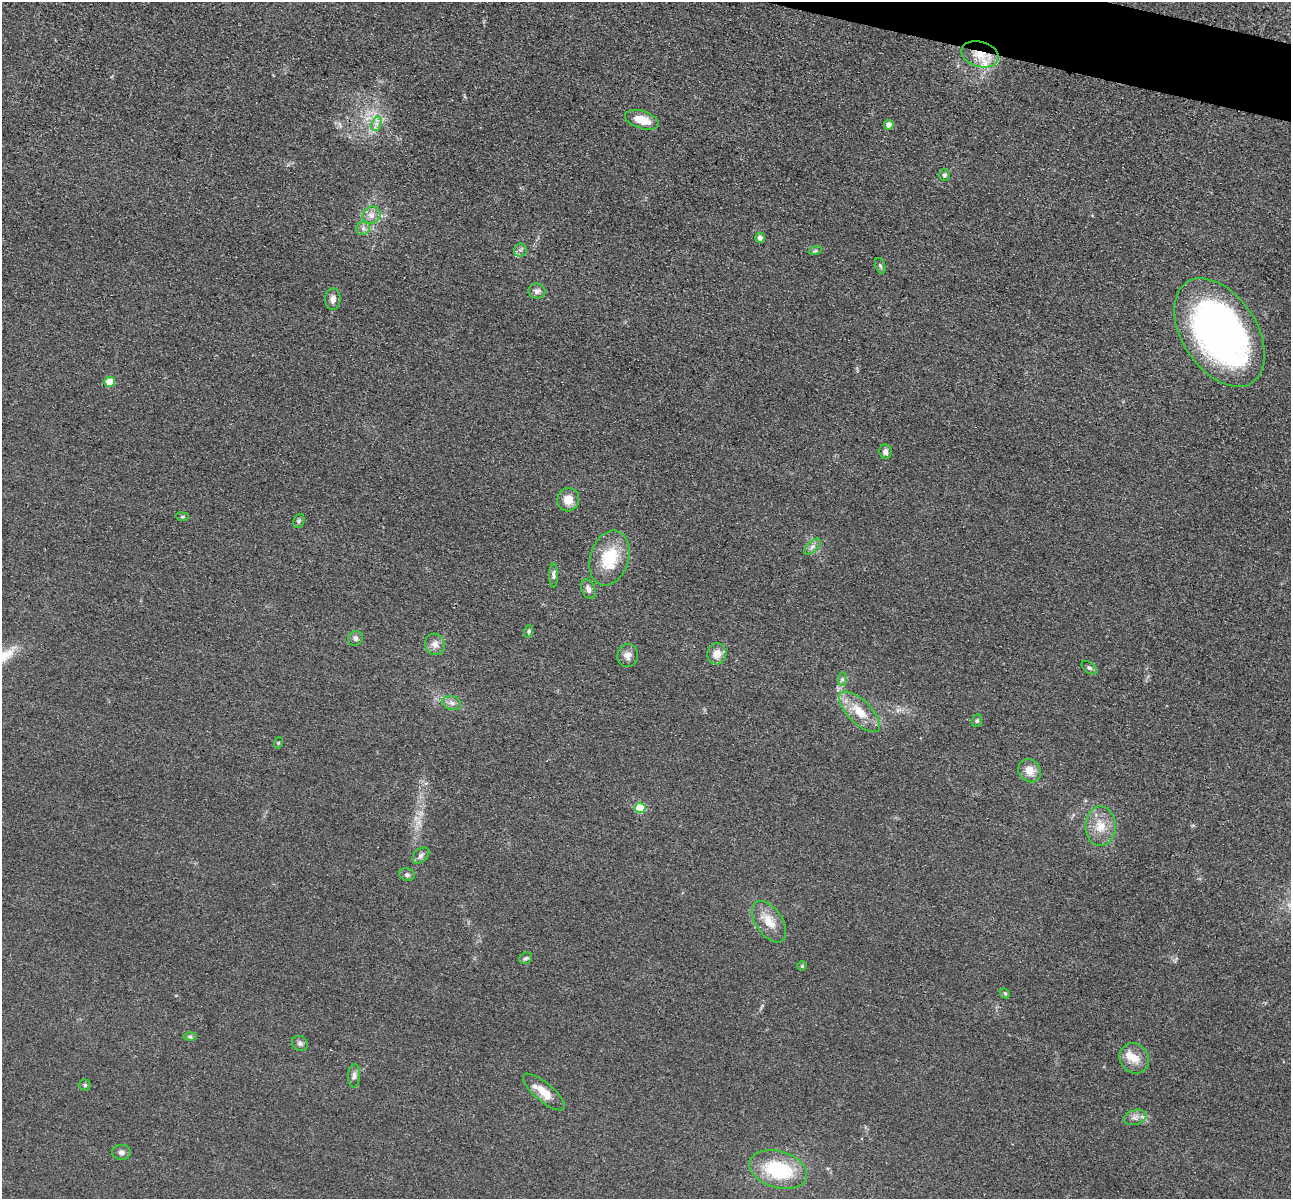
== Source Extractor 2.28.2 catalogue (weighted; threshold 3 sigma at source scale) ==
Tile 10 of 4 x 4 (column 2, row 3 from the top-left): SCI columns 1310-2598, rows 1474-2670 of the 5198 x 5216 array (HDU 1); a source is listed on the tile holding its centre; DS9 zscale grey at full resolution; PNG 1293 x 1201 px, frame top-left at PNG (2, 2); each listed source drawn as its Kron ellipse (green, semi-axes under 4 px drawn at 4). Shown black and unused: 2% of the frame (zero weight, under 3 of 4 exposures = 3% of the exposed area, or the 3 px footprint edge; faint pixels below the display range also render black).
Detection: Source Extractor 2.28.2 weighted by HDU 2 'WHT'; one run over the whole footprint, this tile lists its part. Background 0.0485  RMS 0.0082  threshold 0.0368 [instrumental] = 3 sigma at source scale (4.5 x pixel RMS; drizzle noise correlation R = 1.50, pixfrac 1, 0.05/0.05 arcsec/px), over >= 5 px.
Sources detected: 54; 2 inside a brighter listed object's ellipse — not listed separately; the other 52 listed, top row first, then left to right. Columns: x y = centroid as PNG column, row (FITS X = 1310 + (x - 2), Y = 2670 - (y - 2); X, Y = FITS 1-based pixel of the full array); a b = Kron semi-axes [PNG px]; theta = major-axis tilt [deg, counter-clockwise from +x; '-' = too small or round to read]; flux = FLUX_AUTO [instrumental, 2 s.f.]
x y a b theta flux
980 54 19 12 -16 16
642 120 18 8 -18 14
376 124 7 4 71 2.8
889 125 5 5 - 5
944 175 6 5 - 1.8
371 215 9 8 - 5
363 228 7 6 - 2.8
760 238 5 4 - 3.4
520 250 6 6 - 2.2
815 251 7 4 18 1.4
880 266 8 5 -69 1.5
537 291 8 7 - 3.5
333 299 11 8 89 4.2
1219 333 60 37 -57 390
110 382 5 5 - 14
885 452 7 6 - 2.7
568 500 12 11 - 11
182 517 6 3 -7 0.96
299 521 7 5 69 1.6
812 547 10 5 45 2.9
609 558 28 19 72 34
553 575 12 4 -90 2.2
588 589 10 6 -67 3.6
529 631 6 4 72 1.2
355 638 8 7 - 2.5
435 644 11 10 - 4.9
717 654 10 9 - 8
628 656 11 10 - 5
1089 668 9 5 -36 1.8
842 679 7 4 90 1.7
452 703 9 7 -16 3.2
860 712 26 11 -44 18
977 721 6 5 - 1.4
278 743 6 3 71 0.83
1030 771 12 10 -50 8.5
640 808 5 5 - 36
1100 826 20 15 -90 15
421 855 10 6 40 2.7
407 875 8 6 -13 2.1
769 922 23 13 -56 14
526 958 7 5 29 1.6
802 966 4 4 - 0.81
1005 993 5 4 - 1.1
190 1036 6 4 -1 1.4
300 1043 8 7 - 2.7
1134 1058 16 14 -52 10
354 1076 12 6 87 3
85 1085 5 5 - 1.2
544 1092 26 9 -40 15
1135 1117 11 7 17 4.1
122 1152 9 7 -1 3.2
778 1170 29 18 -17 54
Overlapping masked pixels (flux is a lower limit): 1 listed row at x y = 980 54